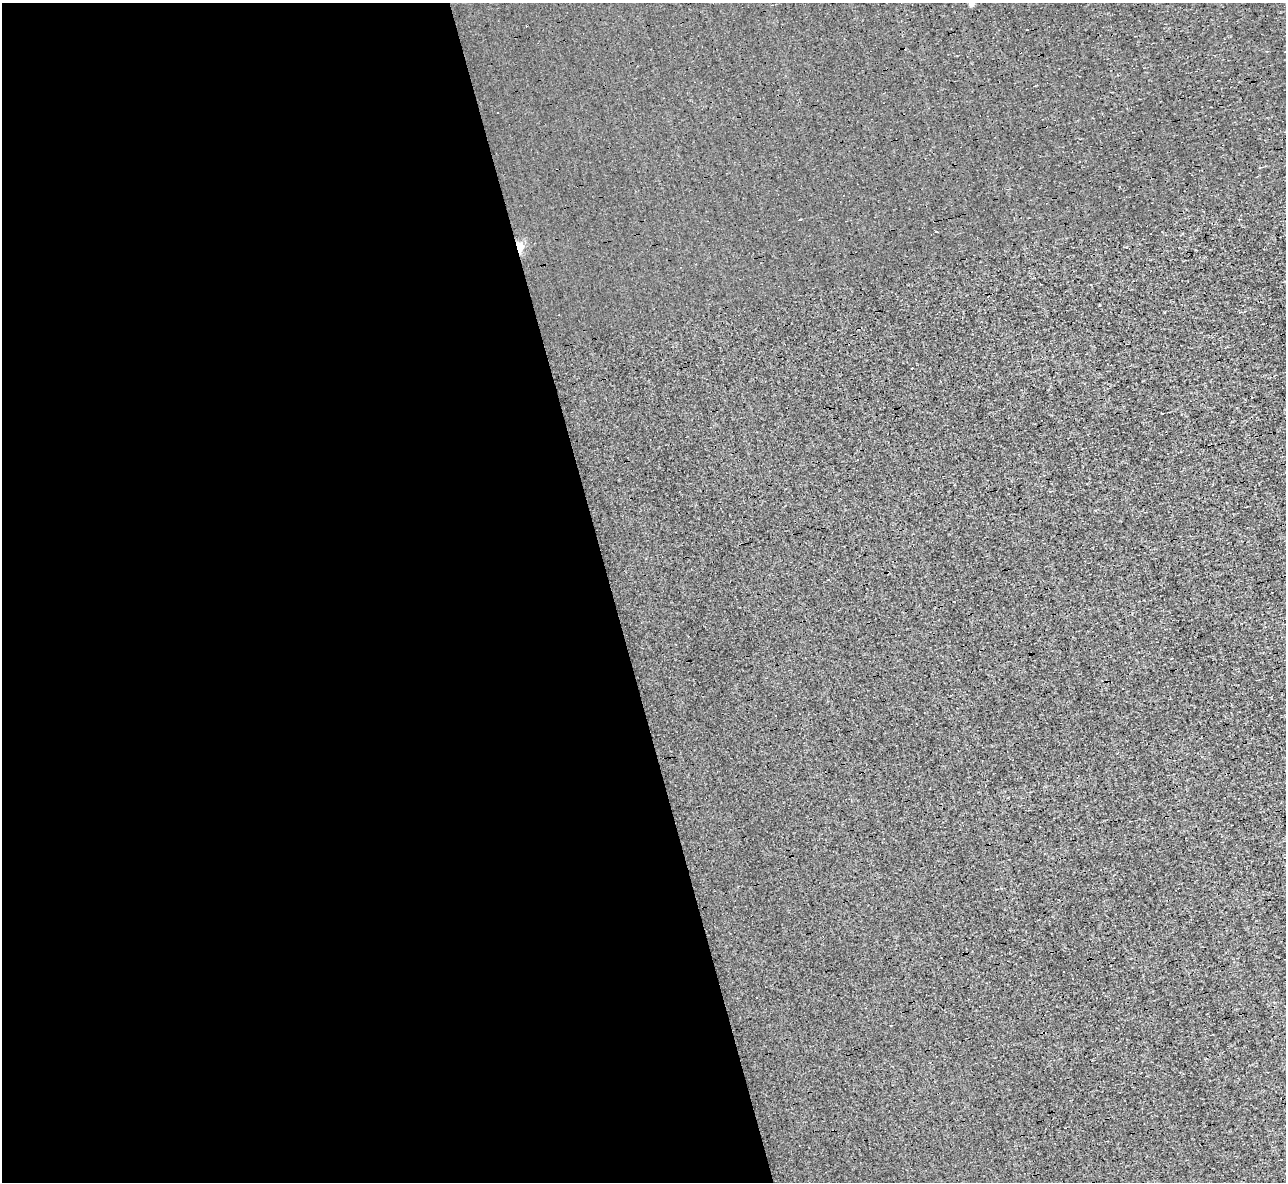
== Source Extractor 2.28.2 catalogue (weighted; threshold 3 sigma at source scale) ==
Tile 9 of 4 x 4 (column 1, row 3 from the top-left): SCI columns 1-1284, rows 1326-2505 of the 5135 x 5132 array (HDU 1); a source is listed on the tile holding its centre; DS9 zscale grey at full resolution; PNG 1288 x 1184 px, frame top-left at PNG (2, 3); no overlay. Shown black and unused: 48% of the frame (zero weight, under 3 of 4 exposures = <1% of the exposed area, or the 3 px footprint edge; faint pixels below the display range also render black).
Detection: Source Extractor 2.28.2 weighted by HDU 2 'WHT'; one run over the whole footprint, this tile lists its part. Background 0.00167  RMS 0.043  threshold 0.195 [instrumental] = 3 sigma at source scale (4.5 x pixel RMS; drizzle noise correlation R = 1.50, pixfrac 1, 0.05/0.05 arcsec/px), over >= 5 px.
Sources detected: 10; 5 cosmic-ray / hot-pixel residue — not listed; the other 5 listed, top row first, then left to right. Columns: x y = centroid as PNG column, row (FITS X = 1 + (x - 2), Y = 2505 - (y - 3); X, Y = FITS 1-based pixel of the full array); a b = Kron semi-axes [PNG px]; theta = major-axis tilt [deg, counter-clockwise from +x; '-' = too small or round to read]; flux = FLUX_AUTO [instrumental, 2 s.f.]
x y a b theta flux
971 4 4 4 - 27
800 220 2 2 - 4.9
936 232 2 2 - 4.3
519 247 5 4 - 350
828 580 3 2 - 5.8
Overlapping masked pixels (flux is a lower limit): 1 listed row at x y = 519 247
Isophote crosses this tile's border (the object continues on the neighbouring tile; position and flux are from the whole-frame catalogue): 1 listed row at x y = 971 4